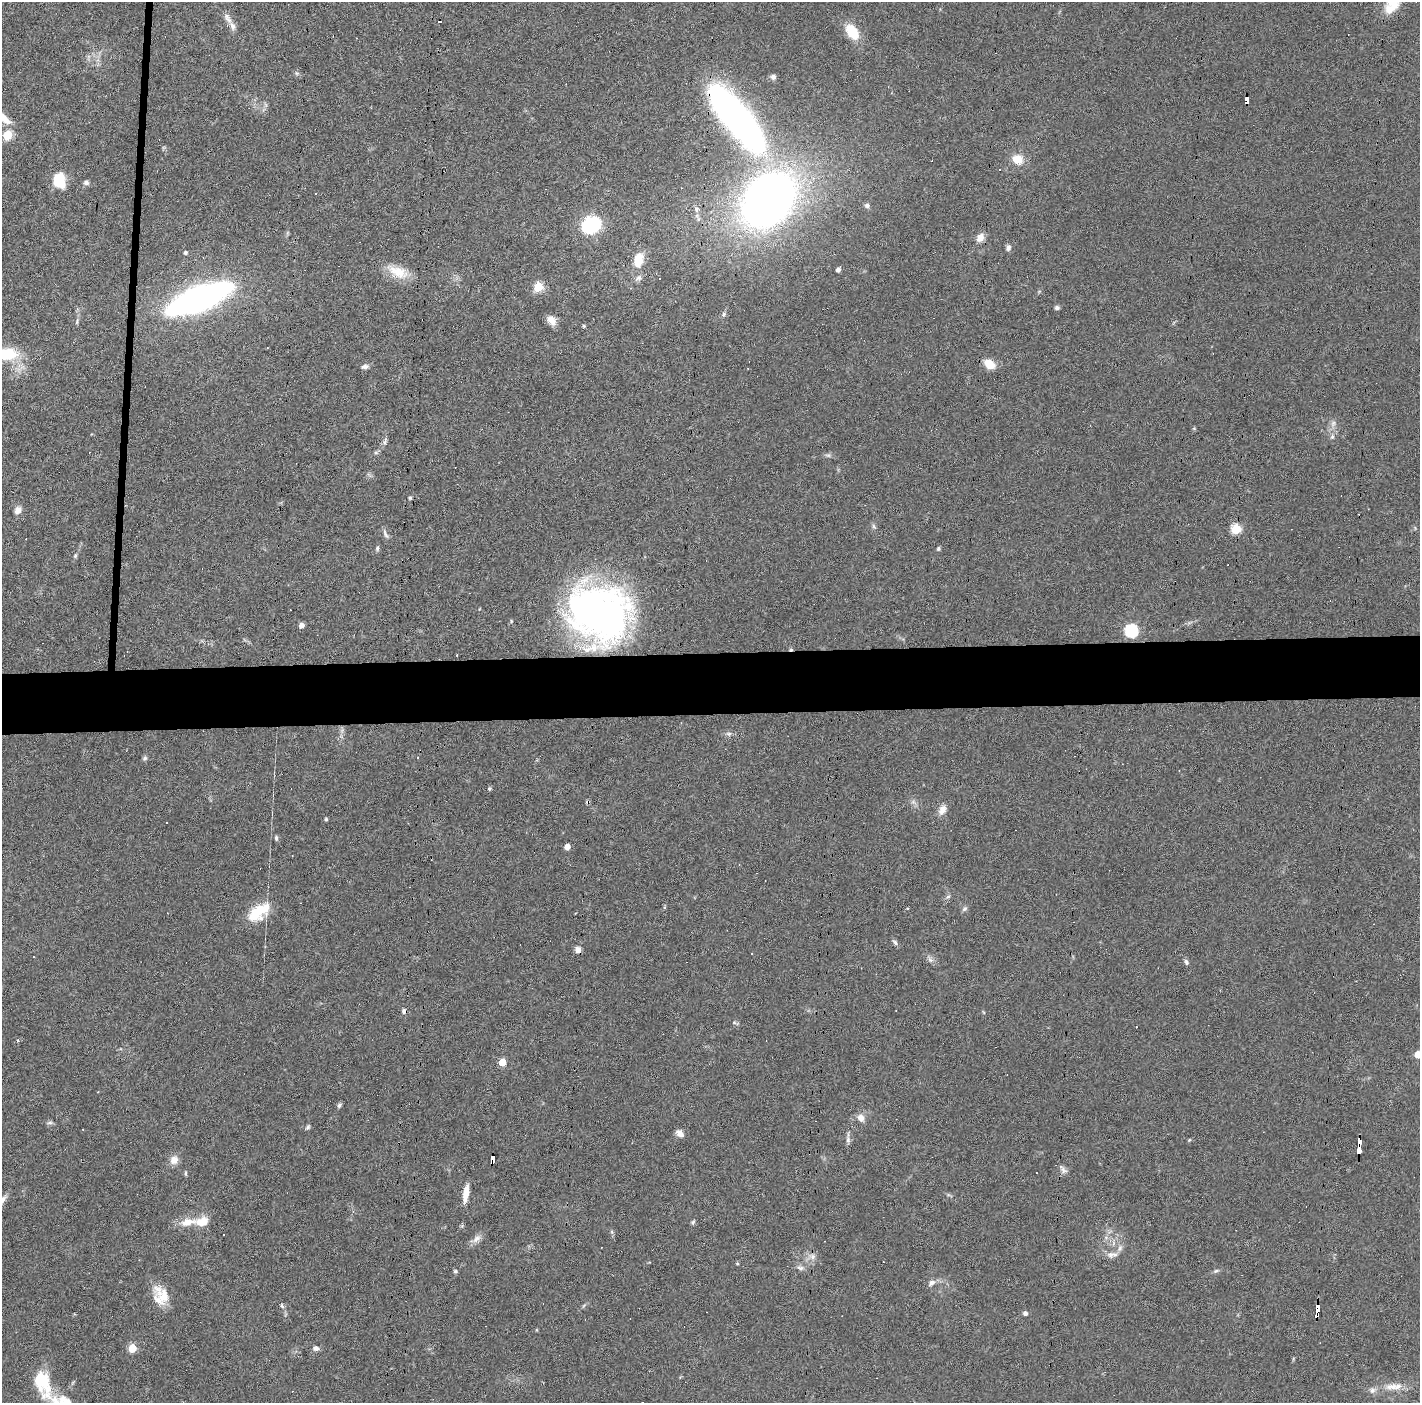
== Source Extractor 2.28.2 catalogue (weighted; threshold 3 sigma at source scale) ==
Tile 5 of 3 x 3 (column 2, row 2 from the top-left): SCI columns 1419-2836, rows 1439-2839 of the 4254 x 4279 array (HDU 1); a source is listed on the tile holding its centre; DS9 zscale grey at full resolution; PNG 1422 x 1405 px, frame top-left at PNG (2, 2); no overlay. Shown black and unused: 5% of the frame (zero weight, under 3 of 6 exposures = <1% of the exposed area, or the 3 px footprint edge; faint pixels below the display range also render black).
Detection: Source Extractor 2.28.2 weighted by HDU 2 'WHT'; one run over the whole footprint, this tile lists its part. Background 0.0399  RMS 0.004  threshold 0.0164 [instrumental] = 3 sigma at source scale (4.09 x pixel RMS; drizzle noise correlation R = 1.36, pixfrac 0.8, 0.05/0.05 arcsec/px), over >= 5 px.
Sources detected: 137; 24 cosmic-ray / hot-pixel residue — not listed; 5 inside a brighter listed object's ellipse — not listed separately; the other 108 listed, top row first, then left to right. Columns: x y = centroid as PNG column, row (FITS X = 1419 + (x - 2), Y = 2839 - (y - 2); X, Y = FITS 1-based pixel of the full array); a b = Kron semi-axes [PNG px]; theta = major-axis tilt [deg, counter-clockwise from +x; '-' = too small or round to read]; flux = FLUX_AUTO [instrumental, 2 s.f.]
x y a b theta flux
1393 7 34 9 44 6.9
227 18 18 7 -59 2.3
852 32 17 10 -56 11
297 73 6 5 - 0.67
773 77 7 7 - 1.2
1247 100 8 3 -89 55
736 118 81 26 -51 170
8 135 6 5 - 17
1017 159 12 10 -20 5.5
1000 170 3 2 - 0.61
59 180 15 11 -74 11
86 182 7 6 - 1.1
768 200 46 35 50 280
867 205 6 5 - 1
696 209 8 7 - 1.3
591 225 12 10 31 41
980 238 11 8 60 2.6
1008 248 8 6 72 1.1
185 252 5 4 - 0.76
638 260 14 8 79 8.4
838 270 5 4 - 1.5
398 272 29 13 -23 8.3
638 278 10 7 37 1.4
538 287 5 5 - 19
199 298 43 14 22 220
1057 308 6 5 - 0.94
724 314 8 5 61 0.84
552 320 12 8 -49 3.2
77 321 9 4 73 0.75
583 326 4 4 - 0.42
7 354 19 11 2 15
990 364 12 8 -33 6.2
365 366 9 6 13 1.3
1333 423 10 6 63 1.5
1332 437 8 6 75 1
385 441 12 5 76 1
376 452 6 4 0 0.61
828 455 9 4 -8 0.79
410 498 4 3 - 0.52
18 510 10 8 63 2.1
874 526 7 5 -60 0.72
1236 529 5 5 - 23
385 534 15 5 -63 1.3
377 548 7 5 88 0.71
938 549 5 4 - 0.61
75 556 6 5 - 0.65
598 613 61 52 -27 170
511 621 5 3 - 0.35
301 625 5 4 - 1.9
1131 631 7 6 - 47
729 734 8 5 -6 0.99
145 758 7 5 33 0.75
489 789 4 4 - 0.66
913 802 7 6 - 1
942 810 13 9 65 2.7
326 819 3 3 - 0.59
276 838 6 4 -89 0.64
567 847 4 4 - 3.4
948 896 7 5 51 0.81
664 907 5 3 - 0.39
907 908 4 3 - 0.26
965 909 8 5 40 0.85
259 912 28 14 35 13
895 942 9 5 -49 0.94
577 950 8 7 - 1.7
33 957 2 2 - 0.26
930 960 10 6 -49 1.3
1186 962 7 5 -64 0.89
403 1011 7 4 -75 1.1
734 1022 6 4 -1 0.54
1418 1055 5 5 - 6.8
502 1062 5 5 - 9.5
339 1105 6 5 - 0.86
861 1118 10 8 -58 2.6
50 1123 8 4 8 0.76
308 1127 7 5 46 0.67
680 1133 10 6 -44 2.2
848 1140 8 5 -82 1.1
1189 1140 5 4 - 0.38
1360 1147 14 3 86 140
493 1159 9 4 84 140
174 1160 11 10 - 3
1063 1170 12 7 -49 1.6
185 1173 7 3 90 0.52
466 1193 19 6 82 4.8
2 1201 19 6 57 2.2
202 1222 17 11 11 5.3
693 1222 6 5 - 0.69
612 1232 6 4 -47 0.53
224 1235 3 2 - 0.44
476 1239 15 7 45 2.2
1113 1243 7 4 72 0.86
1111 1255 12 9 33 2.2
813 1257 8 5 45 1.3
737 1263 4 4 - 0.45
800 1268 10 6 -14 1.4
455 1271 5 5 - 0.59
1216 1271 7 5 22 0.73
932 1283 12 7 35 1.7
164 1296 31 14 -49 7.4
282 1306 6 5 - 0.74
1317 1310 13 4 86 120
1025 1313 5 5 - 1.2
74 1314 4 3 - 0.34
132 1348 5 5 - 13
315 1348 8 6 -9 1.2
41 1382 31 16 -66 19
1393 1387 21 9 9 4.6
Overlapping masked pixels (flux is a lower limit): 5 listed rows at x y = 1247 100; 736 118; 1360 1147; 493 1159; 1317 1310
Isophote crosses this tile's border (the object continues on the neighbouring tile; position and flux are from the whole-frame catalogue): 4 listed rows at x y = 1393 7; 7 354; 1418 1055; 2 1201